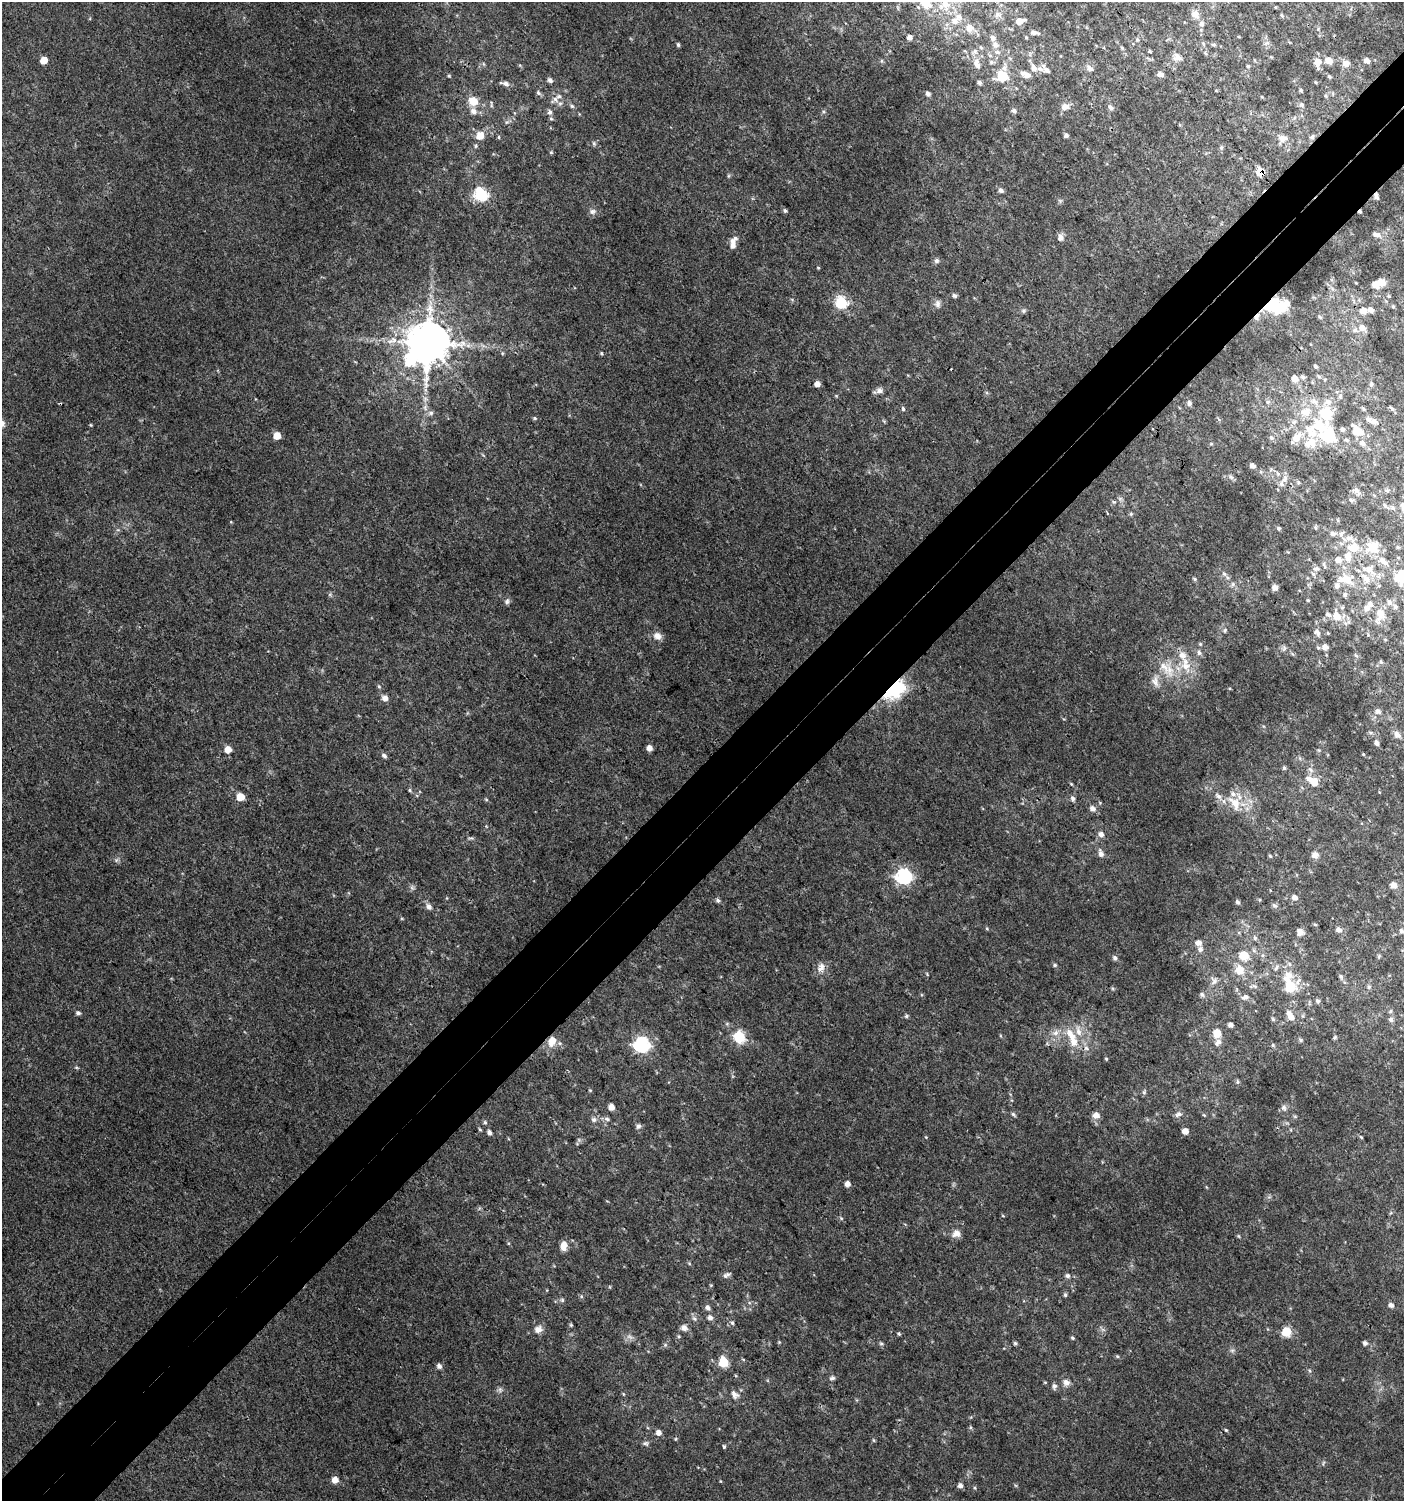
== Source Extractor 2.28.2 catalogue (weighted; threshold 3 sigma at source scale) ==
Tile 7 of 4 x 4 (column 3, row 2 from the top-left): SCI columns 3011-4412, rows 3030-4528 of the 6060 x 6084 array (HDU 1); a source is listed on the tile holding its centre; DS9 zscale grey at full resolution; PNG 1406 x 1503 px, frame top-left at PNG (2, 2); no overlay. Shown black and unused: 7% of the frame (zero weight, under 3 of 4 exposures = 4% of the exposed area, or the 3 px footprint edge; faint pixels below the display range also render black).
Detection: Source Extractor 2.28.2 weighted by HDU 2 'WHT'; one run over the whole footprint, this tile lists its part. Background 0.00477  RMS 0.0021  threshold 0.0096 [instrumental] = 3 sigma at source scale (4.5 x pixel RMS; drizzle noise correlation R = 1.50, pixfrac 1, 0.0396/0.0396 arcsec/px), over >= 5 px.
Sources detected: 342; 1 too faint to see at this stretch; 2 inside a brighter object's white glare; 2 cosmic-ray / hot-pixel residue — not listed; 36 inside a brighter listed object's ellipse — not listed separately; the other 301 listed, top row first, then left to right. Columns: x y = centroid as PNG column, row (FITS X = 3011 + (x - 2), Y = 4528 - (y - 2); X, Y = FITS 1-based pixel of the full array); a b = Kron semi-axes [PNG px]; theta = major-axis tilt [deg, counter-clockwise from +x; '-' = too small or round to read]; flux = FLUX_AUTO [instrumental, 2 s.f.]
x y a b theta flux
945 5 22 21 - 6.7
1275 7 4 3 - 0.18
1195 14 12 10 -42 1.6
998 15 11 8 -17 1.1
1282 15 6 4 -69 0.28
1019 21 8 5 12 2.1
970 28 8 8 - 2
1318 29 5 4 - 0.25
1034 33 9 5 -11 0.75
909 37 5 4 - 1.1
1137 39 5 5 - 0.36
1203 43 7 4 -58 0.39
1267 43 7 6 - 0.61
1214 44 7 5 -1 0.39
678 45 5 4 - 0.34
995 45 8 7 - 1.1
1122 48 6 3 -71 0.27
1150 51 4 3 - 0.28
998 52 9 5 -26 0.65
1177 57 13 10 -17 1.4
44 60 5 5 - 3.5
1328 60 7 6 - 2.1
1367 60 6 5 - 1.1
991 62 6 5 - 0.41
1317 62 10 7 -88 2
977 64 14 8 -73 1.5
1346 64 9 8 - 1.5
1248 66 5 5 - 0.27
1034 68 10 7 -61 1.3
1046 69 15 7 -47 0.92
1090 69 8 6 -51 1
1160 74 6 5 - 1.1
1026 75 12 6 -24 1.4
449 76 4 4 - 0.25
1002 76 8 8 - 6.6
1329 76 6 4 -61 0.34
550 80 6 5 - 0.72
1315 82 5 3 - 0.18
979 83 5 4 - 0.52
506 84 9 6 -13 0.97
1301 90 5 5 - 0.25
538 93 7 5 -43 0.48
928 94 5 4 - 0.65
1262 97 5 3 - 0.18
555 99 14 9 47 1.6
473 101 12 10 -33 3
1301 105 7 6 - 0.52
572 106 6 5 - 0.44
1065 107 7 6 - 1.7
1111 108 8 6 -45 0.56
1014 111 5 5 - 0.56
550 112 6 5 - 0.71
551 119 6 5 - 0.32
507 122 6 6 - 0.46
1066 135 5 4 - 0.53
480 136 7 6 - 2.8
499 137 6 4 -90 0.23
1312 137 8 6 37 0.49
1282 138 14 10 -2 1.6
594 144 7 5 -79 0.35
476 146 6 4 89 0.29
1221 148 6 5 - 0.37
551 152 5 4 - 0.27
1260 172 6 5 - 7.9
1001 190 6 5 - 0.67
481 194 6 6 - 31
1376 196 7 4 -70 0.54
593 211 9 7 22 0.76
785 211 5 4 - 0.42
1376 235 10 6 -5 0.85
1060 237 9 7 -90 1.1
733 241 14 6 48 1.3
936 260 6 6 - 0.56
818 268 5 3 - 0.18
1380 283 7 6 - 2.6
954 295 6 5 - 0.53
841 302 6 6 - 25
1286 303 12 9 66 1.9
937 304 10 7 -84 0.84
1275 307 10 9 - 13
1393 307 6 3 -19 0.22
1371 310 5 4 - 1.1
1024 311 7 6 - 0.46
1363 311 5 5 - 2.5
1257 317 10 5 58 1
1320 317 6 4 -43 0.33
1362 328 10 9 - 1.4
428 343 12 11 - 940
601 353 4 4 - 0.27
1315 366 4 4 - 0.45
1319 377 6 5 - 0.36
1295 379 6 6 - 1.9
1325 379 5 3 - 0.19
817 384 5 5 - 1.2
1371 384 6 4 70 0.33
880 390 8 7 - 1.1
1340 397 7 5 84 0.45
425 399 6 6 - 0.58
1268 402 6 5 - 0.47
1328 402 10 8 -43 1.3
1189 403 6 6 - 0.67
1392 408 6 4 -49 0.39
903 409 6 4 -75 0.4
1364 409 5 4 - 0.27
1306 412 15 12 70 3.2
431 413 8 6 2 0.63
535 418 5 4 - 0.29
1374 421 11 7 -18 0.91
1294 422 7 6 - 0.63
91 425 4 4 - 0.19
1356 431 14 10 -39 3.4
1328 435 26 24 -16 9.2
277 436 5 5 - 3.9
1271 438 6 6 - 0.56
1296 438 13 8 48 2.5
1362 443 9 7 -41 1
1211 444 6 3 18 0.22
1252 466 5 5 - 0.95
1278 474 6 4 -20 0.42
1231 477 7 6 - 0.53
1285 478 11 7 63 1.2
1298 482 5 4 - 0.27
1357 491 13 5 -55 0.65
1387 491 6 5 - 0.34
1351 500 6 5 - 0.39
1114 502 5 5 - 0.33
1385 506 7 5 -57 0.46
1403 507 11 6 -69 0.83
1131 514 6 5 - 0.29
1278 528 5 4 - 0.33
1315 528 5 4 - 0.28
1333 534 7 6 - 0.64
1350 538 14 8 -35 1.4
1354 547 12 9 5 3.7
1373 547 16 14 23 4.5
1398 547 5 4 - 0.26
1348 557 14 9 89 2.5
1338 560 7 7 - 1.4
1382 560 13 8 -59 1.5
1316 569 10 5 10 0.69
1369 569 16 10 -39 2.7
1224 574 7 5 -43 0.51
1400 577 13 12 - 6.5
1195 579 6 4 -38 0.3
1347 579 17 13 -17 4.1
1233 584 7 5 -49 0.55
1275 588 6 6 - 0.92
1345 595 6 6 - 0.51
1308 600 3 3 - 0.24
507 601 9 6 81 0.56
1389 603 7 7 - 0.84
1366 608 10 8 39 1.2
1380 613 12 8 -74 2.5
1337 616 11 9 -32 2.5
1225 630 7 6 - 0.51
1317 632 10 7 -49 0.76
1328 633 5 3 - 0.17
657 636 10 8 -24 1.5
1385 639 5 3 - 0.18
1200 644 5 5 - 0.29
1325 647 6 6 - 1.3
1284 648 7 4 -72 0.42
1199 653 7 6 - 0.67
1381 662 5 4 - 0.26
1164 666 25 11 -58 3.6
1185 666 17 12 -59 3.5
1155 681 15 9 -76 1.5
379 686 6 5 - 0.33
893 688 7 5 38 130
385 698 8 8 - 0.96
1378 711 7 5 -33 0.71
1371 733 6 4 -18 0.33
1397 735 11 8 -42 0.99
1376 743 6 5 - 0.75
649 748 5 5 - 1.5
228 749 5 5 - 2.2
1363 754 5 3 - 0.2
384 755 6 5 - 0.6
1284 768 5 4 - 0.34
1313 782 12 10 -44 2.7
1071 784 6 3 -45 0.23
410 790 5 3 - 0.28
1379 792 4 3 - 0.17
1218 796 12 7 -44 1.2
240 797 5 5 - 4.9
1073 798 7 6 - 0.59
486 799 5 3 - 0.22
1235 803 18 12 -76 3.6
1093 809 7 6 - 1.1
1101 834 6 6 - 1
1101 854 9 6 -71 1
1315 855 9 8 - 0.99
1270 856 5 3 - 0.23
904 876 7 6 - 56
1393 885 7 6 - 1.2
412 888 7 5 -44 0.45
1295 897 6 5 - 1
718 900 5 5 - 0.45
1238 902 5 4 - 0.52
1274 905 7 6 - 0.51
429 906 8 6 -50 0.93
1315 925 5 3 - 0.23
1339 930 6 5 - 0.91
1402 931 6 5 - 0.51
1300 932 9 7 -61 1.1
1255 938 7 5 -63 0.43
1198 943 6 5 - 1.2
1200 949 7 6 - 0.72
1243 955 9 8 - 4
1379 956 5 5 - 0.29
1115 958 6 5 - 0.56
1055 965 5 4 - 0.35
821 967 12 9 67 1.4
1276 968 8 4 62 0.48
1239 970 14 13 - 3
1341 976 6 5 - 0.41
1214 981 11 8 -71 1
1253 986 12 5 2 0.65
1289 986 21 18 -77 6.9
1369 987 6 5 - 0.35
1202 995 7 5 -73 0.42
1245 997 9 7 8 1
1318 1001 5 5 - 0.48
78 1013 6 5 - 0.51
906 1016 5 5 - 0.37
1291 1017 8 7 - 1.8
1273 1019 6 5 - 0.37
1391 1020 6 5 - 0.66
1231 1025 5 4 - 0.96
1055 1033 10 8 32 1.3
1217 1033 10 8 86 3
1071 1035 22 11 -56 4.1
739 1037 11 10 - 6.7
1335 1038 6 4 55 0.3
1301 1040 7 4 -28 0.37
552 1041 10 7 71 2.8
642 1045 7 6 - 53
1273 1045 5 5 - 0.3
1106 1059 4 3 - 0.23
1237 1082 7 4 -82 0.35
1144 1092 7 5 74 0.43
611 1107 5 5 - 1.8
1284 1108 9 6 -62 0.71
1013 1114 7 5 -45 0.36
1178 1114 10 7 27 0.83
1096 1115 7 6 - 1.7
1204 1115 6 4 -33 0.23
607 1119 7 6 - 0.51
594 1120 8 6 1 0.7
485 1122 6 5 - 0.37
638 1126 7 6 - 0.57
480 1129 5 4 - 0.25
1185 1131 5 5 - 1.8
489 1133 5 5 - 0.71
926 1137 4 3 - 0.18
1361 1137 5 4 - 0.25
847 1184 5 5 - 1.3
1003 1216 5 3 - 0.18
841 1218 5 4 - 0.28
956 1233 11 9 24 1.4
1238 1236 5 3 - 0.22
564 1246 9 6 84 2.3
689 1263 5 3 - 0.22
726 1275 10 5 32 0.64
1067 1276 6 5 - 0.56
1065 1295 5 4 - 0.34
562 1300 6 5 - 0.36
1391 1305 5 5 - 0.83
708 1308 6 5 - 0.77
710 1318 6 5 - 0.9
732 1323 5 4 - 0.33
571 1325 4 4 - 0.26
684 1328 8 7 - 0.99
538 1329 11 9 18 1.3
1286 1332 6 5 - 13
899 1334 4 3 - 0.28
1073 1338 5 4 - 0.32
779 1342 4 4 - 0.19
1015 1343 4 4 - 0.34
1365 1343 5 5 - 0.67
881 1344 6 5 - 0.33
665 1345 5 5 - 0.31
1232 1350 7 4 0 0.41
1117 1356 5 4 - 0.26
723 1362 6 5 - 12
439 1366 6 5 - 0.78
832 1378 8 5 9 0.51
1066 1382 9 8 - 1.1
1054 1386 7 6 - 0.68
500 1390 6 6 - 0.54
623 1394 5 3 - 0.19
735 1394 13 9 -50 1.3
970 1427 5 4 - 0.27
1226 1430 4 4 - 0.25
658 1433 5 5 - 1.2
675 1439 5 3 - 0.2
645 1443 8 5 0 0.48
724 1446 5 4 - 0.31
1323 1463 6 3 71 0.29
335 1480 5 5 - 1.8
960 1485 6 5 - 0.8
Overlapping masked pixels (flux is a lower limit): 6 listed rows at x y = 1260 172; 1376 196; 1275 307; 1257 317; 893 688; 552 1041
Isophote crosses this tile's border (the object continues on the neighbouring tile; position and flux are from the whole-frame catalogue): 3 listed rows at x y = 945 5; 1403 507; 1400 577
Unlisted compact peaks at least as high as the median listed source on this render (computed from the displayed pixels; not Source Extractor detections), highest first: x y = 987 928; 116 860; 720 1481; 927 974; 873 1440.